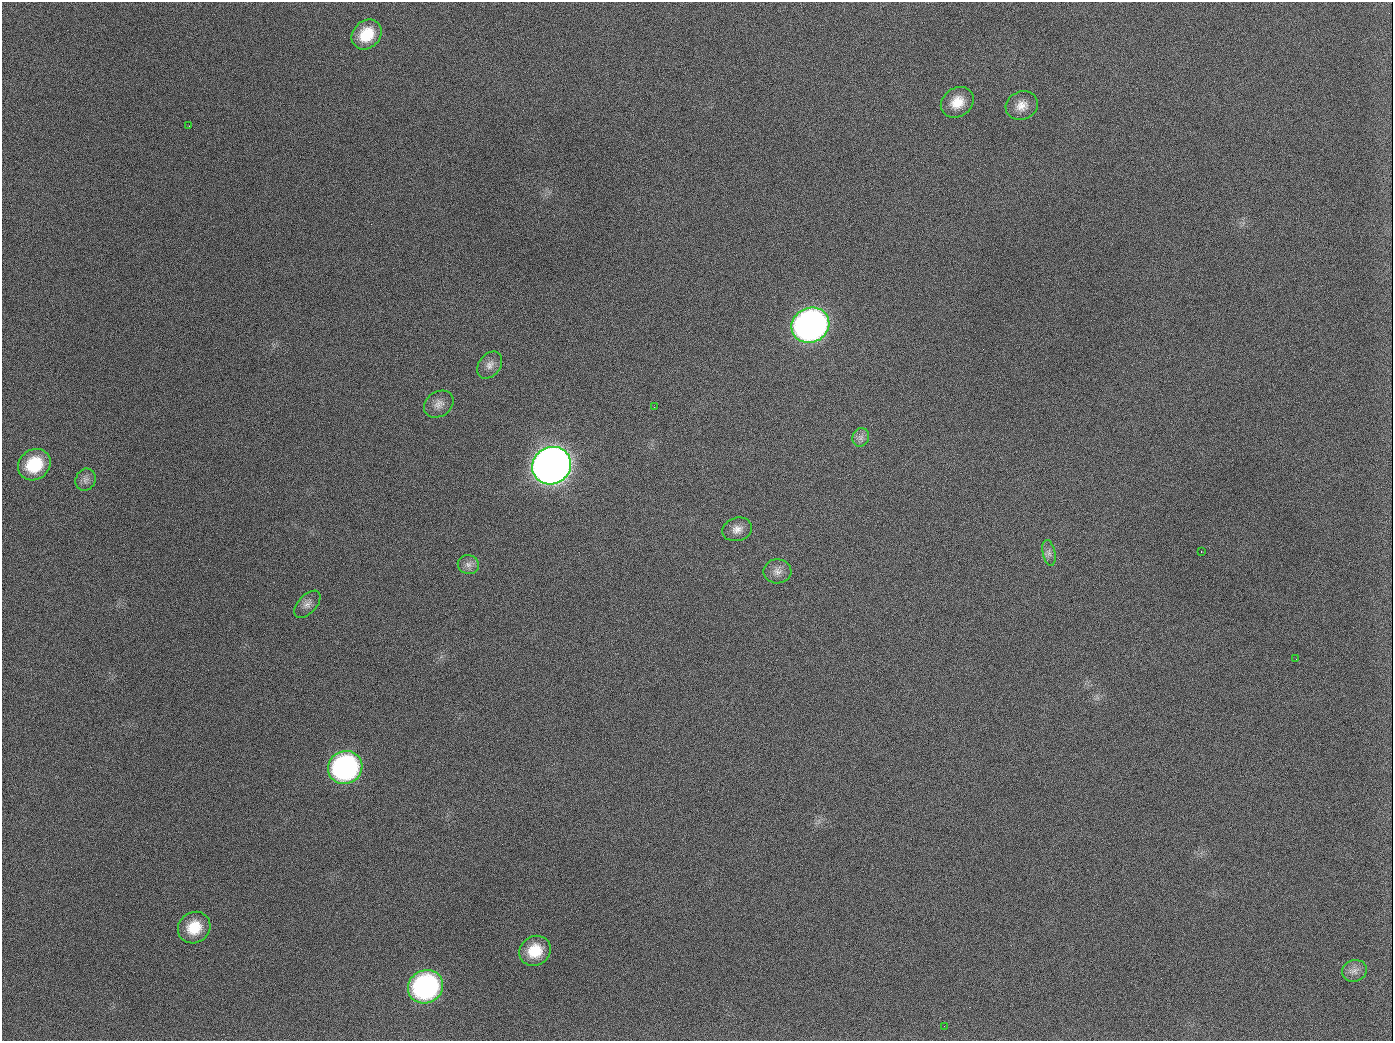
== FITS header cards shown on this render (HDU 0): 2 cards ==
NAXIS1  =                 1391
NAXIS2  =                 1039

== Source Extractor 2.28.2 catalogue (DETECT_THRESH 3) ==
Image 1391 x 1039 px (HDU 0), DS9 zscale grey, 1 PNG px = 1 image px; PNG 1395 x 1043 px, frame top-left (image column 1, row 1039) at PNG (2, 2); each listed source drawn as its Kron ellipse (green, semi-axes under 4 px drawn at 4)
Background 1410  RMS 67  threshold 201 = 3 sigma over >= 5 px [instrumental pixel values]
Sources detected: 25; all 25 listed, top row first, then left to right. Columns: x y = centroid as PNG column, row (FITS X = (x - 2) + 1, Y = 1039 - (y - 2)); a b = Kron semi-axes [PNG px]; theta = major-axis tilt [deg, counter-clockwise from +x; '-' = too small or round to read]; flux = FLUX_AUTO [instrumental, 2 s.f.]
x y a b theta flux
367 35 16 13 45 1.3e+05
957 102 17 14 35 8.3e+04
1022 106 16 14 24 5.5e+04
189 126 2 2 - 8.0e+03
810 325 19 17 28 2.5e+06
490 365 15 10 52 3.4e+04
439 404 16 12 34 3.8e+04
654 407 3 2 - 4.4e+03
861 437 9 8 - 2.3e+04
34 465 17 15 37 2.0e+05
552 466 20 18 34 5.7e+06
86 480 11 10 - 2.5e+04
737 529 15 11 16 3.9e+04
1201 551 2 2 - 3.6e+03
1049 553 13 6 -78 2.2e+04
468 564 10 9 - 2.6e+04
777 571 14 12 1 3.6e+04
307 604 16 9 47 2.9e+04
1296 659 2 2 - 2.0e+03
345 767 17 16 - 1.1e+06
194 928 17 15 37 1.2e+05
535 951 16 14 34 1.2e+05
1354 971 13 10 18 3.1e+04
426 987 18 16 29 1.0e+06
944 1026 2 2 - 5.0e+03